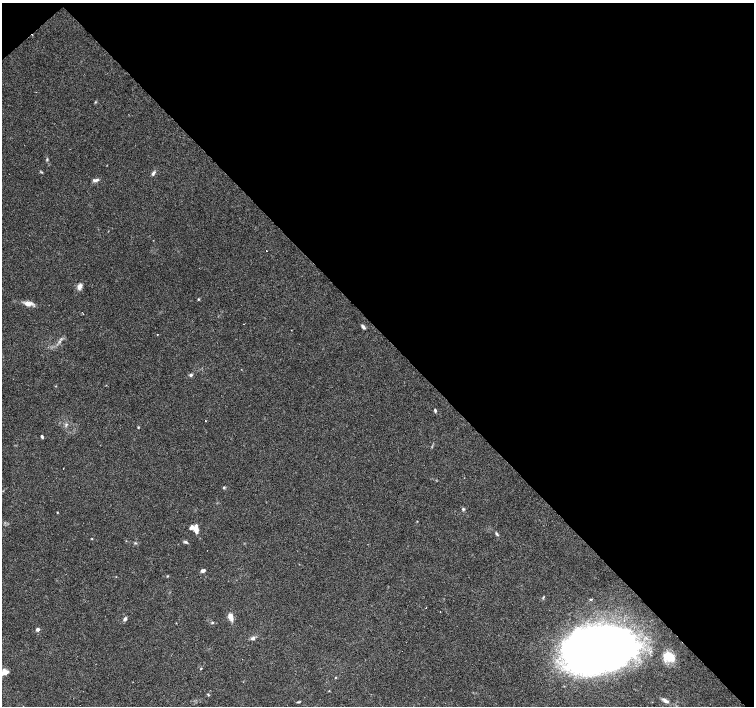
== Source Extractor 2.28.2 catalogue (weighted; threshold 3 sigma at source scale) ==
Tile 3 of 4 x 4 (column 3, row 1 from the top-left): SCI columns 3012-4514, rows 4438-5845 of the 6018 x 5993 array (HDU 1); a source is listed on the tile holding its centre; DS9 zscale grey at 2 x 2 block average (1 PNG px = mean of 2 x 2 image px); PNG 756 x 708 px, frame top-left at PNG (2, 3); no overlay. Shown black and unused: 47% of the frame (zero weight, under 2 of 3 exposures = <1% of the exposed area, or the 3 px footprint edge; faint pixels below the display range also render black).
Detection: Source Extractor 2.28.2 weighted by HDU 2 'WHT'; one run over the whole footprint, this tile lists its part. Background 0.067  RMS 0.0058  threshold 0.0263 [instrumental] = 3 sigma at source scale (4.5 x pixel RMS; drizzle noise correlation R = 1.50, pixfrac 1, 0.0396/0.0396 arcsec/px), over >= 5 px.
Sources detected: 46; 1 inside a brighter object's white glare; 3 cosmic-ray / hot-pixel residue — not listed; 3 inside a brighter listed object's ellipse — not listed separately; the other 39 listed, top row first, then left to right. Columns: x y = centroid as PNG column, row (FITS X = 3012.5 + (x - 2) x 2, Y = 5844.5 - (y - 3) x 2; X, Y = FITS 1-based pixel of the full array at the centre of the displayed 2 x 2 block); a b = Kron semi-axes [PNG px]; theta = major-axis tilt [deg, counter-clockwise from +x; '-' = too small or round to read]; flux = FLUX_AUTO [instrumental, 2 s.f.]
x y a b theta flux
47 159 4 2 - 1.3
153 173 7 3 60 2.7
95 180 9 4 5 3.6
80 286 8 5 64 5.7
198 299 3 2 - 1
28 304 10 6 -1 8.2
244 324 2 2 - 0.62
363 327 6 3 -49 2.9
157 335 2 2 - 1
191 375 4 4 - 2.4
435 410 4 2 - 2.3
205 421 2 2 - 0.92
66 424 4 3 - 1.7
138 427 3 3 - 1
42 437 4 2 - 1.8
224 487 4 3 - 1.4
463 509 4 4 - 2
57 512 3 2 - 0.61
195 530 11 5 -59 8.9
497 534 6 3 -56 1.9
92 539 3 2 - 0.71
186 542 5 3 - 2.2
135 543 3 2 - 1.1
203 571 4 3 - 4.4
167 576 3 3 - 1.2
543 597 5 2 - 1.2
591 599 3 2 - 1
426 607 2 2 - 1.5
230 616 6 3 -71 15
125 619 5 4 - 3.6
212 623 3 3 - 1.3
38 629 4 3 - 3.1
253 638 6 5 - 3.4
596 649 62 34 9 950
669 657 10 8 -38 32
201 669 3 3 - 0.8
4 672 9 6 15 11
208 695 4 2 - 0.98
665 700 10 4 -37 4.6
Isophote crosses this tile's border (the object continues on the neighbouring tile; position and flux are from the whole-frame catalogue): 1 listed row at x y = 4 672